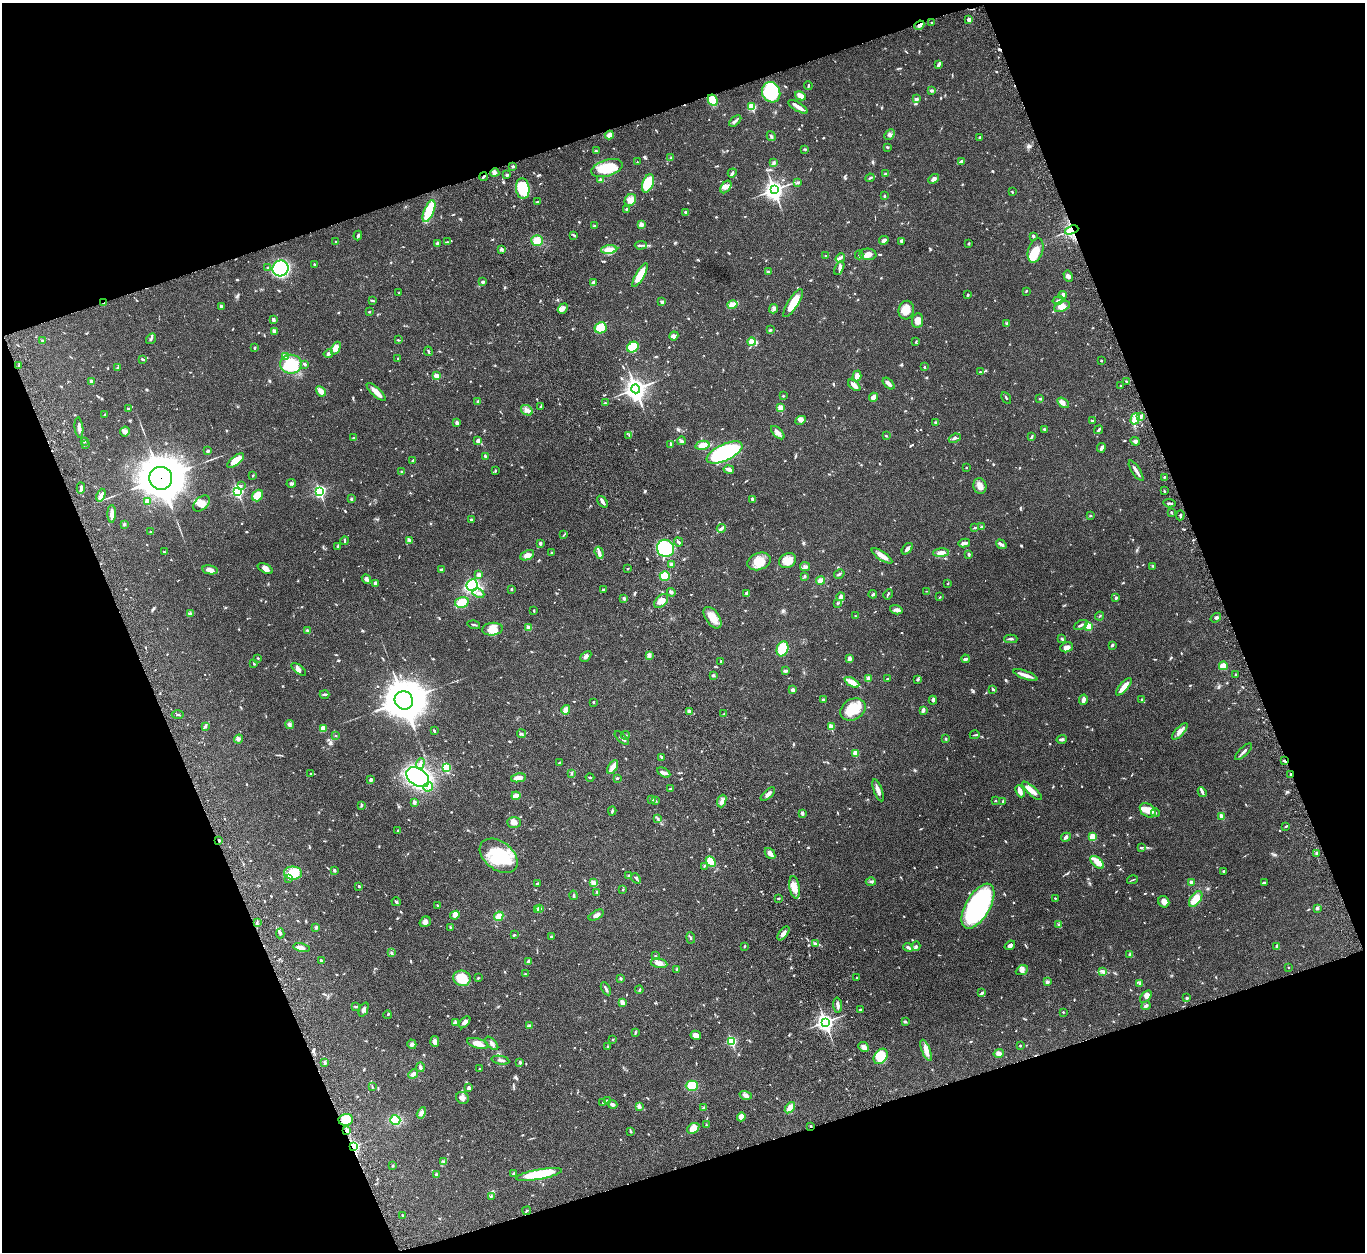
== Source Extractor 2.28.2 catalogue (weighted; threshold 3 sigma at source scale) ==
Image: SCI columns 117-5567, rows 333-5331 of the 5682 x 5544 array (HDU 1 of 3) = the unmasked area's bounding box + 8 px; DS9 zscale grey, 4 x 4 block average (1 PNG px = mean of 4 x 4 image px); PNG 1367 x 1254 px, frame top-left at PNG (2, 3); each listed source drawn as its Kron ellipse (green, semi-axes under 4 px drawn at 4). Shown black and unused: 39% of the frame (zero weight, under 5 of 10 exposures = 6% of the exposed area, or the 3 px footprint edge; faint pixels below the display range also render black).
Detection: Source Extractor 2.28.2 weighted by HDU 2 'WHT'. Background 0.0278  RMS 0.0018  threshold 0.00726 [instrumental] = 3 sigma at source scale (4.09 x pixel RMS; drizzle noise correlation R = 1.36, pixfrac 0.8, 0.05/0.05 arcsec/px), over >= 5 px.
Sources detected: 1007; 6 cosmic-ray / hot-pixel residue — neither listed nor drawn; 17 coinciding with a brighter row at this scale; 47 inside a brighter listed object's ellipse — not listed separately; of the other 937, all 500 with FLUX_AUTO >= 0.738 (the completeness limit of this list) listed and drawn (437 fainter detections not listed), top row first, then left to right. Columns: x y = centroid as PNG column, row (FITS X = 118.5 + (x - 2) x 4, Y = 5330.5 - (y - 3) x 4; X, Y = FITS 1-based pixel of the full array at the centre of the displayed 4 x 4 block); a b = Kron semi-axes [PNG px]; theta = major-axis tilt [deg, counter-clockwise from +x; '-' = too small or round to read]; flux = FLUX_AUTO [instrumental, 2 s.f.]
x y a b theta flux
969 19 2 2 - 10
931 23 2 2 - 0.98
919 25 5 2 - 2.2
939 64 4 2 - 1.2
808 85 4 2 - 1.2
931 90 4 3 - 1.4
771 92 10 9 - 55
800 96 6 3 -29 8.4
917 99 3 2 - 1.8
713 100 6 4 -63 17
752 107 2 2 - 47
798 107 11 3 -31 6.4
735 121 7 2 41 1.9
609 135 4 3 - 4.9
890 135 6 3 46 2.6
771 136 5 2 - 2
980 137 3 2 - 1.1
888 147 3 2 - 0.89
805 149 3 2 - 0.83
596 151 3 2 - 1.1
670 158 3 2 - 0.82
961 161 4 3 - 2.1
637 162 2 2 - 0.78
774 163 4 3 - 1.6
513 166 2 2 - 1.5
607 168 16 8 16 33
495 173 5 3 - 1.9
732 173 5 3 - 1.6
886 174 3 2 - 2.1
507 175 3 2 - 1.6
483 177 4 2 - 1.3
870 178 4 2 - 1.4
934 179 6 3 40 3.4
600 180 4 3 - 2.5
648 183 9 5 69 29
798 183 4 2 - 1.6
726 187 7 4 52 4.2
523 188 10 7 -83 35
774 190 4 3 - 420
1012 192 3 2 - 0.82
884 196 3 2 - 1.3
630 200 6 5 - 5.2
537 202 3 2 - 1
626 209 3 2 - 1.1
429 211 11 5 68 33
686 212 3 2 - 1.1
641 225 2 2 - 0.74
595 226 3 2 - 2
1072 230 7 3 21 5.7
574 235 4 2 - 1.4
358 236 5 2 - 1.6
1033 236 4 2 - 2
884 240 5 3 - 3.5
537 241 6 5 - 9.3
901 241 3 2 - 1.8
335 242 3 2 - 0.85
447 242 3 2 - 0.85
437 243 4 3 - 1.4
969 243 2 2 - 1
641 245 6 2 4 1.7
501 249 2 2 - 7
609 250 8 4 5 6.5
1036 250 12 7 73 12
868 254 8 5 -7 5.5
859 255 4 2 - 1.2
826 256 3 2 - 0.76
840 258 5 2 - 1.9
314 264 2 2 - 1.1
268 268 3 2 - 0.8
280 268 8 7 - 89
839 268 7 3 65 3
769 272 3 2 - 1.1
640 275 13 4 60 22
1068 276 6 3 -61 3.8
483 282 3 3 - 1.8
593 283 3 2 - 3.8
1026 291 3 2 - 0.76
399 293 2 2 - 0.74
968 294 3 2 - 0.92
1063 295 4 3 - 2.6
373 300 3 2 - 0.83
1058 300 5 2 - 1.3
662 302 4 2 - 1.3
104 303 3 2 - 0.92
793 303 16 5 58 20
732 304 5 3 - 11
221 306 3 3 - 1.6
1062 306 8 5 22 6.5
563 309 6 3 49 4.1
774 309 4 3 - 2.1
906 310 9 7 77 9.1
369 312 2 2 - 0.99
273 319 3 2 - 2.7
917 321 7 5 84 8.3
1007 323 3 2 - 1.1
601 328 6 5 - 22
770 330 3 2 - 1.3
274 331 2 2 - 8.9
674 336 5 3 - 2.4
151 339 6 2 53 1.4
398 340 3 2 - 0.74
42 341 3 2 - 1.3
916 341 3 2 - 0.87
751 342 4 3 - 9.1
633 347 6 5 - 31
255 348 2 2 - 1.4
336 348 7 4 64 11
428 351 5 2 - 1.4
328 354 5 3 - 2.1
285 356 3 3 - 2.5
142 359 3 2 - 1.2
398 359 3 2 - 1.1
1101 361 2 2 - 0.84
291 364 11 9 -1 44
305 364 3 2 - 1.9
19 365 2 2 - 0.84
924 367 2 2 - 2
117 368 3 2 - 0.97
980 372 3 2 - 0.77
436 376 2 2 - 19
857 376 5 4 - 5
91 381 3 2 - 2.8
1126 381 2 2 - 0.79
889 384 7 2 -45 5.4
854 385 7 3 -39 6.3
1121 386 2 2 - 1.5
636 389 4 3 - 630
321 391 6 3 -43 6.9
376 392 12 3 -43 9
783 396 2 2 - 0.9
874 397 4 3 - 7
1006 398 6 2 -61 1.1
1040 399 4 2 - 0.88
478 402 3 3 - 1.9
605 403 3 2 - 0.96
1063 403 6 4 -37 4.9
540 407 4 2 - 0.79
780 408 3 3 - 5.7
128 409 3 2 - 0.88
527 410 6 4 -31 3.9
105 415 3 2 - 1.1
1141 416 4 3 - 1.7
1135 419 6 3 73 6.6
800 420 5 4 - 3.9
1092 421 2 2 - 1.8
457 423 2 2 - 8.5
936 423 3 2 - 0.95
79 427 10 3 -84 3.9
1044 429 3 2 - 1.2
1099 430 5 2 - 1.5
125 431 5 5 - 3.1
778 433 8 4 -45 4.1
629 435 3 2 - 0.83
886 436 2 2 - 1.2
1031 437 4 2 - 0.88
354 438 2 2 - 1.7
955 438 6 3 23 2.5
84 441 3 2 - 1.5
478 441 4 3 - 2.2
682 441 4 3 - 1.5
1135 441 5 3 - 2.1
671 444 3 2 - 0.89
85 445 3 2 - 0.95
702 445 7 4 13 9.6
1101 448 5 3 - 2.6
208 451 2 2 - 2.5
725 452 19 8 25 130
485 456 3 2 - 1.4
413 460 4 2 - 0.83
236 461 10 4 39 16
966 468 2 2 - 0.99
495 470 3 2 - 0.99
729 470 5 3 - 3.5
1136 471 12 2 -57 5.1
402 472 3 3 - 1.5
253 475 2 2 - 0.95
1164 477 2 2 - 0.96
161 478 11 11 - 3200
291 483 5 2 - 1.8
241 486 4 2 - 1.3
980 486 8 6 -78 6
81 488 6 2 87 2
238 491 3 2 - 150
320 491 3 2 - 150
1164 491 3 2 - 1.2
101 495 6 3 69 3.7
258 496 6 5 - 17
351 499 3 2 - 0.86
752 499 4 2 - 2.7
147 501 2 2 - 16
602 502 7 3 -53 2.8
201 503 10 6 40 8
1170 503 6 2 -5 1.4
1171 512 2 2 - 2.7
112 514 9 3 89 6.3
1180 515 5 2 - 1.5
1091 516 3 2 - 1
471 519 3 3 - 1.4
124 524 3 2 - 1.3
981 527 3 3 - 2
721 528 4 3 - 2.1
975 528 3 2 - 0.83
151 532 2 2 - 1.1
564 535 4 2 - 0.93
409 540 3 2 - 1.1
345 541 4 2 - 1.2
679 542 5 2 - 1.8
540 543 2 2 - 5
964 543 6 3 11 3.1
1001 544 6 2 -35 3.4
338 546 3 2 - 1.2
665 548 9 8 - 50
907 549 7 3 46 3
164 552 2 2 - 1.3
552 553 3 2 - 0.94
599 553 6 3 -72 4.3
941 553 8 3 4 6.8
969 554 3 2 - 1.6
527 555 7 5 25 5.4
882 556 12 3 -34 7.1
759 561 12 8 20 15
788 561 9 7 30 11
672 564 4 3 - 2.7
805 566 5 2 - 1.2
1153 566 3 2 - 0.85
265 568 8 4 -28 4.8
627 569 2 2 - 0.86
210 570 8 4 -10 5.1
442 570 4 2 - 1.5
839 574 5 2 - 1.5
479 575 4 3 - 2.4
665 576 5 5 - 13
805 576 3 2 - 1.1
366 579 5 4 - 3.2
820 580 4 3 - 4.8
375 583 3 3 - 2.2
948 584 2 2 - 0.85
472 585 6 5 - 120
511 589 2 2 - 1.7
603 590 3 2 - 2
927 591 4 2 - 0.76
671 592 4 3 - 1.8
478 593 6 3 -27 3.2
746 593 4 2 - 1.2
873 594 4 2 - 1.5
888 594 5 2 - 1.1
841 597 4 3 - 4.8
940 597 4 2 - 0.82
624 598 3 2 - 2.6
1116 598 2 2 - 2.3
661 601 8 5 46 6.5
462 602 7 5 13 16
837 603 3 2 - 0.76
896 610 6 4 -16 3
534 611 3 2 - 0.85
190 614 3 3 - 1.1
855 616 2 2 - 0.82
1099 616 4 2 - 0.84
713 618 12 7 -55 12
1216 618 5 2 - 1.9
474 625 6 2 -15 1.4
1081 625 7 2 26 2
1089 626 2 2 - 32
529 628 3 3 - 5.7
492 629 10 6 7 12
308 631 4 3 - 2.8
1011 639 6 2 1 1.7
1062 639 3 2 - 2.4
1112 645 3 3 - 1.2
1067 647 6 5 - 4.8
782 649 8 5 70 43
649 655 4 3 - 2.3
586 656 6 3 45 2.7
258 658 2 2 - 0.8
849 659 4 3 - 3.8
965 659 4 2 - 2.6
721 661 2 2 - 0.9
254 664 3 2 - 0.94
1223 666 4 4 - 9.5
299 669 8 4 -40 4.2
785 671 4 2 - 2
1236 674 2 2 - 0.91
713 675 3 3 - 1.3
1025 675 12 3 -20 6.8
887 678 2 2 - 1.1
868 679 3 3 - 5.4
918 680 3 2 - 1.4
852 682 8 3 -28 13
1124 687 11 3 49 14
993 689 3 2 - 1.3
793 690 3 3 - 2.5
325 694 5 2 - 1.4
1142 699 2 2 - 0.91
404 700 9 9 - 2700
823 700 2 2 - 5
933 700 4 3 - 1.9
1083 700 5 2 - 5.5
593 702 2 2 - 0.98
853 709 13 10 32 23
566 710 5 3 - 6.6
923 710 3 2 - 4.3
689 712 3 2 - 4.1
724 714 3 2 - 0.78
178 715 6 2 2 0.92
290 724 4 3 - 1.8
205 726 3 3 - 1.6
831 727 2 2 - 25
323 728 4 4 - 7
434 731 3 2 - 1.3
1180 731 10 4 47 5.6
521 734 4 2 - 1.2
625 735 4 2 - 0.97
975 735 5 2 - 0.87
336 736 3 2 - 0.8
622 738 9 2 -44 1.8
239 739 4 3 - 2
946 739 2 2 - 3.2
1062 739 5 3 - 1.8
1244 752 11 2 44 3.1
855 753 2 2 - 19
662 757 3 2 - 0.88
1284 761 3 2 - 1.3
559 763 3 2 - 0.81
420 764 6 3 69 2.6
446 767 2 2 - 56
613 767 7 3 57 8.4
664 772 7 4 -30 2.9
572 773 3 2 - 1.5
310 774 2 2 - 0.76
1291 775 3 2 - 0.99
418 777 13 8 -34 170
590 777 4 2 - 1.2
518 778 7 3 10 8.3
617 778 2 2 - 1.3
371 780 3 2 - 3.5
428 787 5 2 - 2
670 789 4 2 - 0.78
878 790 11 3 -70 5.4
1020 791 6 3 -66 5.5
1032 791 13 4 -43 7.3
1202 792 5 3 - 1.9
768 794 9 3 42 3.5
516 796 4 3 - 6.4
652 799 3 2 - 1.4
655 801 4 2 - 0.91
722 801 6 3 70 3.8
995 801 2 2 - 0.82
1003 801 3 3 - 1.1
414 803 4 3 - 1.5
361 805 3 2 - 1.3
1148 810 8 6 -38 10
612 811 4 2 - 1.2
1155 812 4 2 - 1.1
802 813 4 3 - 1.9
1221 816 4 3 - 4.3
658 819 3 2 - 1
514 822 7 5 -1 4.5
1286 826 3 2 - 1.1
398 831 4 3 - 1.3
1066 837 5 3 - 2
1092 837 2 2 - 27
219 840 3 2 - 1
1141 848 3 2 - 1
770 854 6 3 -49 3.9
1316 854 4 2 - 1.7
499 856 21 14 -38 50
711 862 6 4 -50 19
1097 862 8 4 -43 6.8
704 866 2 2 - 0.84
334 870 4 2 - 1.2
1224 871 3 2 - 1
293 873 9 6 -3 26
629 876 3 3 - 1.1
636 878 5 2 - 1.5
288 879 3 2 - 0.88
1132 880 5 2 - 0.86
871 882 5 2 - 1.6
1192 882 3 3 - 3.4
538 883 4 2 - 1.3
593 883 3 3 - 4.8
1264 883 3 2 - 0.74
359 886 2 2 - 1.2
795 887 11 5 -80 11
623 890 3 2 - 0.76
597 892 3 2 - 0.85
574 895 4 2 - 1.4
778 898 3 2 - 0.9
1055 898 2 2 - 0.79
1196 899 9 5 56 12
396 902 5 2 - 1.6
1164 902 6 5 - 4.8
438 905 3 2 - 0.74
978 906 25 12 59 190
539 908 2 2 - 7.8
1317 908 4 3 - 1.6
538 910 3 3 - 1.8
455 915 5 4 - 5.1
596 915 8 3 29 4.1
499 916 5 4 - 6.3
425 922 6 5 - 3.3
257 923 2 2 - 0.82
1059 925 3 3 - 1.3
316 927 3 2 - 1.6
450 927 3 2 - 0.94
280 933 5 2 - 1.6
783 933 8 4 52 4
514 935 3 2 - 0.84
551 936 3 2 - 1.1
691 938 6 2 -81 1.1
815 943 4 3 - 1.7
1010 945 5 3 - 2.7
744 946 3 2 - 0.76
916 946 4 3 - 1.9
302 947 8 4 -11 4.3
908 947 5 2 - 2.3
1277 947 4 3 - 2.5
391 953 3 2 - 1.1
1130 954 4 3 - 1.5
655 956 3 2 - 0.88
321 960 3 2 - 1.6
528 962 4 2 - 3.3
659 963 8 4 -12 6.9
1288 967 2 2 - 0.87
677 969 3 2 - 1.6
1022 970 6 4 26 3.9
1103 971 4 3 - 1.7
525 974 3 2 - 0.82
462 978 8 7 - 22
478 978 3 2 - 0.74
620 978 2 2 - 4.2
857 978 2 2 - 0.99
1047 982 3 3 - 2.3
1140 983 3 2 - 0.88
606 989 7 2 -59 2.3
639 990 4 2 - 1.2
982 992 3 3 - 1.2
1146 997 7 4 46 6.3
1187 998 2 2 - 1.5
622 1003 4 2 - 6.6
838 1005 7 2 -87 4.5
1146 1006 4 2 - 2.7
356 1007 3 2 - 0.88
364 1010 7 4 67 2.8
860 1010 3 2 - 1.3
1063 1012 2 2 - 0.79
387 1015 4 2 - 0.8
905 1021 4 2 - 0.97
455 1022 3 2 - 0.78
465 1022 7 3 49 3.4
825 1022 3 3 - 410
529 1026 4 3 - 2.4
635 1032 3 2 - 0.92
696 1035 5 4 - 4.7
613 1039 2 2 - 0.77
435 1041 5 4 - 4.2
731 1041 2 2 - 87
478 1043 11 5 -16 8.1
492 1043 8 3 -46 2.7
412 1044 5 3 - 1.9
1020 1045 2 2 - 0.93
608 1046 3 2 - 0.8
864 1047 6 4 -44 4.2
926 1050 11 4 -68 5.6
999 1053 5 4 - 2.6
881 1056 8 6 55 26
501 1060 9 2 -10 2.3
325 1062 3 2 - 2
520 1062 3 2 - 1.7
420 1067 5 3 - 2.6
480 1069 2 2 - 1.1
413 1074 5 3 - 3.6
692 1086 6 5 - 19
372 1087 3 2 - 0.76
469 1088 3 3 - 2.1
746 1095 6 4 -17 3
462 1098 6 6 - 4.2
607 1100 2 2 - 0.92
603 1103 2 2 - 0.75
612 1104 5 3 - 2.4
639 1106 4 3 - 1.7
703 1108 3 3 - 1.2
790 1108 6 4 53 7.7
421 1113 6 4 58 2.9
741 1117 4 4 - 6.9
346 1120 7 6 - 17
395 1120 5 5 - 22
706 1125 3 2 - 0.94
811 1126 2 2 - 1.4
693 1128 6 5 - 9.9
347 1131 3 3 - 2.8
631 1131 4 2 - 1
353 1146 3 2 - 180
444 1162 2 2 - 0.82
392 1166 2 2 - 0.9
514 1174 3 2 - 1
539 1174 23 5 10 43
436 1175 3 2 - 1.8
491 1196 3 2 - 1.2
527 1211 4 2 - 0.93
402 1215 3 2 - 1.1
Overlapping masked pixels (flux is a lower limit): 9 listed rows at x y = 1072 230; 104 303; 161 478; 1284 761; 1291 775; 346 1120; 811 1126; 347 1131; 353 1146
Diffuse or blended objects may show on this block-average render without a row.